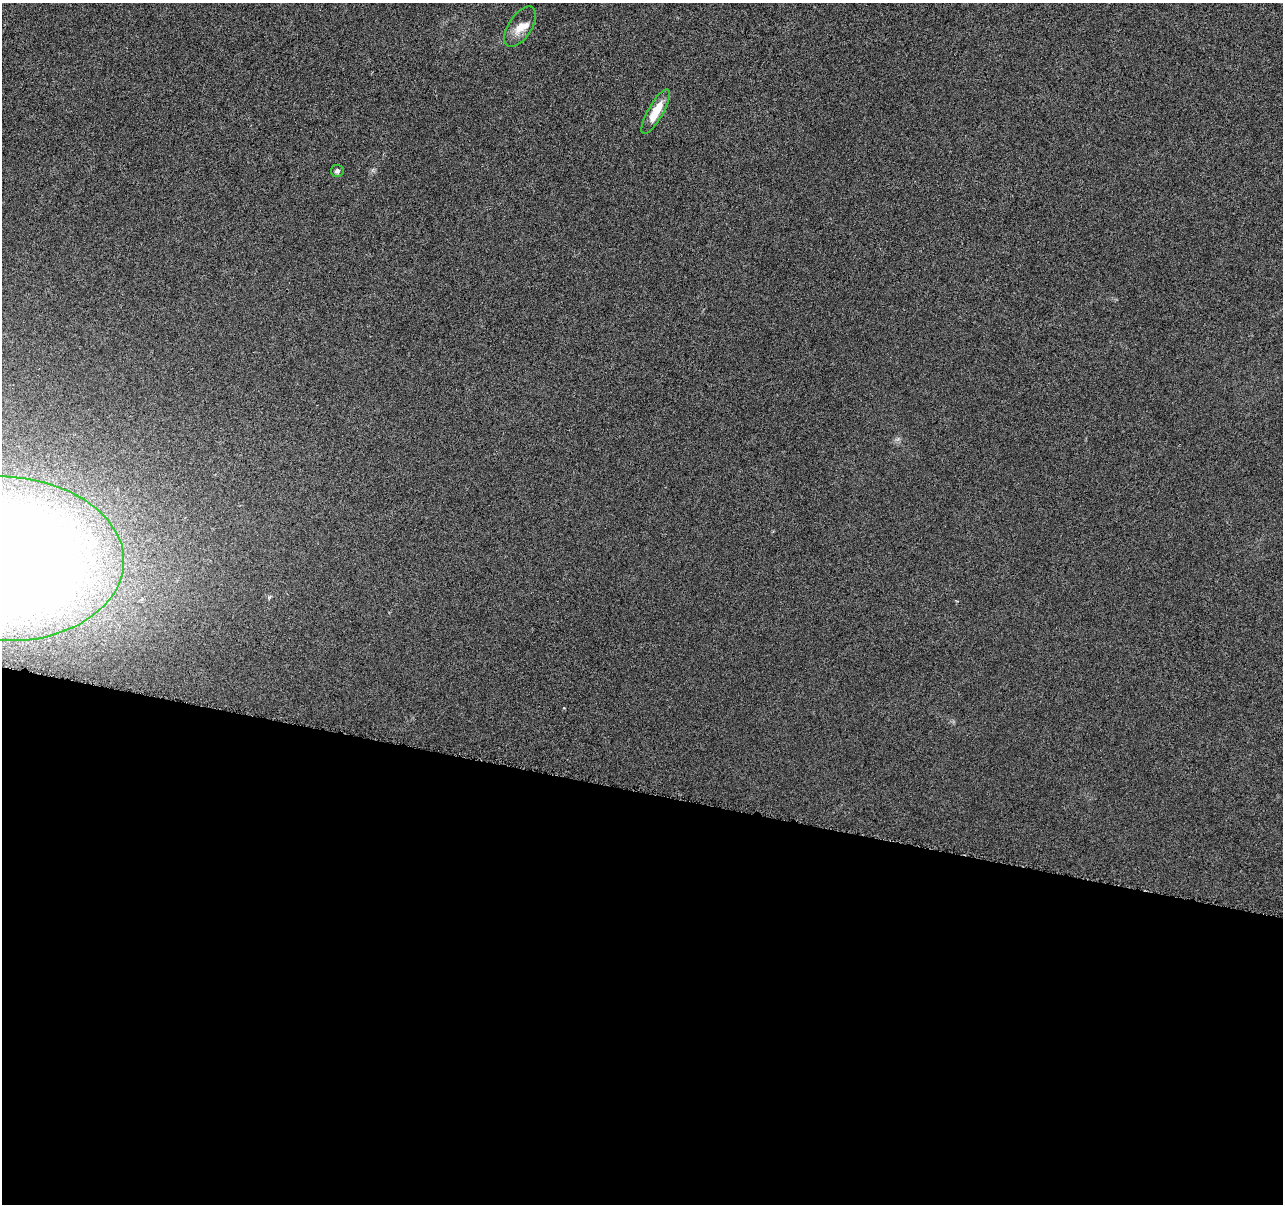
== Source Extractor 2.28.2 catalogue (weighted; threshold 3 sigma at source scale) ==
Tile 14 of 4 x 4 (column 2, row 4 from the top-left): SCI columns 1291-2571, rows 285-1486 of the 5139 x 5321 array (HDU 1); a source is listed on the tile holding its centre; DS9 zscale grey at full resolution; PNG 1285 x 1206 px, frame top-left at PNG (2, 3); each listed source drawn as its Kron ellipse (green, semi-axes under 4 px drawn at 4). Shown black and unused: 34% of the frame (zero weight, under 4 of 8 exposures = <1% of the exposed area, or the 3 px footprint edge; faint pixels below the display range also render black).
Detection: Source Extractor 2.28.2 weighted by HDU 2 'WHT'; one run over the whole footprint, this tile lists its part. Background 0.00117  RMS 0.0022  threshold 0.00885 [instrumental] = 3 sigma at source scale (4.09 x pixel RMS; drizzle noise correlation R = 1.36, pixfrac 0.8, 0.0396/0.0396 arcsec/px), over >= 5 px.
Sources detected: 6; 1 inside a brighter object's white glare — neither listed nor drawn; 1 inside a brighter listed object's ellipse — not listed separately; the other 4 listed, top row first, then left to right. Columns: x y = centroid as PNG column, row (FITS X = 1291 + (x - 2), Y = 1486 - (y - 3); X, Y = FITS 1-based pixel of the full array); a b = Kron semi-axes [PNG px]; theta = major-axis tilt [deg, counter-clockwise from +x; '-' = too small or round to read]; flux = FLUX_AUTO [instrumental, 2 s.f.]
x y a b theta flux
520 27 23 11 57 2.7
656 112 25 7 60 4.2
337 171 6 6 - 0.64
3 559 120 82 -2 400
Isophote crosses this tile's border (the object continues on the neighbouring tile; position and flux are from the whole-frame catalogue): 1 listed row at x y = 3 559